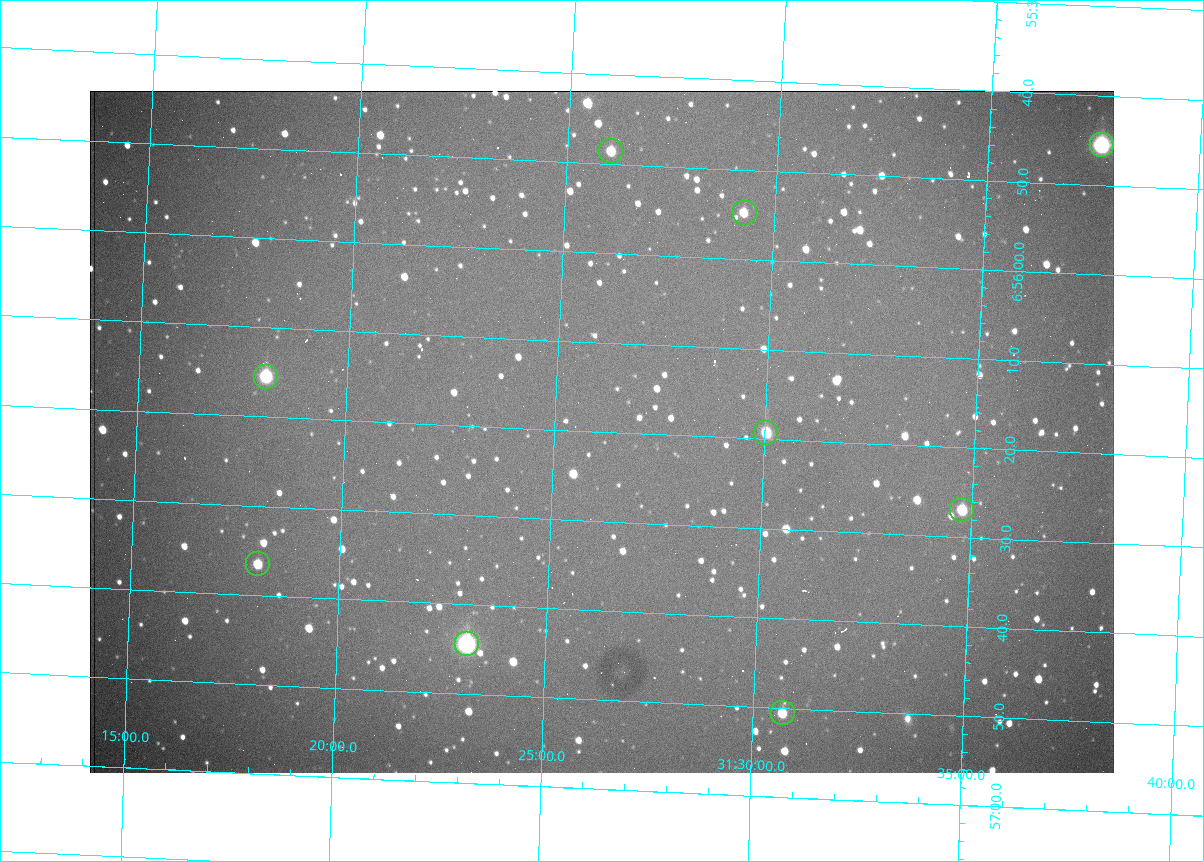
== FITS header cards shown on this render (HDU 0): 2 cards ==
NAXIS1  =                 1024 /fastest changing axis
NAXIS2  =                  682 /next to fastest changing axis

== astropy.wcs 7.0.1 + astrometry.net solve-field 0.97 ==
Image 1024 x 682 px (HDU 0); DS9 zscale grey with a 90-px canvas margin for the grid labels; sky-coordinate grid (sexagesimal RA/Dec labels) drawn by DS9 from the SOLVED WCS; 9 Tycho-2 reference stars matched to detected sources circled (green)
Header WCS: RA---TAN/DEC--TAN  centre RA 06:56:20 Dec +31:26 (104.08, +31.44 deg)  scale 1.44 arcsec/px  FOV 24.5' x 16.3'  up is -93 deg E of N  parity flipped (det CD > 0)
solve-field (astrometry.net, Tycho-2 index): VERIFIED the header's WCS against the Tycho-2 star catalogue (9 matches, 0 conflicts) and refined it, rather than solving blind
Solved WCS: RA---TAN-SIP/DEC--TAN-SIP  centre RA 06:56:20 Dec +31:26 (104.08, +31.44 deg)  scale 1.43 arcsec/px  FOV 24.4' x 16.3'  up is -93 deg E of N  parity flipped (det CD > 0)
The solver's refit moves the header's centre by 1.5 arcsec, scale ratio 0.9971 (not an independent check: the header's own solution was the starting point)
Tycho-2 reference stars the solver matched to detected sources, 9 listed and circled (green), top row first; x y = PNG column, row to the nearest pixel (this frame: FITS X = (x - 90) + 1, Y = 682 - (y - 91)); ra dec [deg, ICRS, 3 dp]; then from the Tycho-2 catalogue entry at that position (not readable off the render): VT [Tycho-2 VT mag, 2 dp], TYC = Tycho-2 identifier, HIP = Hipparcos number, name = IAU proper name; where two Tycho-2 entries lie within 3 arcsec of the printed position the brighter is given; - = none
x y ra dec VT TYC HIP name
1102 145 103.940 +31.628 9.24 2437-728-1 - -
611 151 103.952 +31.434 11.53 2437-424-1 - -
745 213 103.978 +31.488 11.51 2437-421-1 - -
266 377 104.065 +31.301 9.89 2437-425-1 - -
766 433 104.081 +31.501 10.83 2437-37-1 - -
962 510 104.112 +31.580 11.47 2437-71-1 - -
258 564 104.152 +31.301 11.67 2437-646-1 - -
467 644 104.185 +31.385 8.52 2437-370-1 33393 -
783 713 104.211 +31.512 11.03 2437-937-1 - -